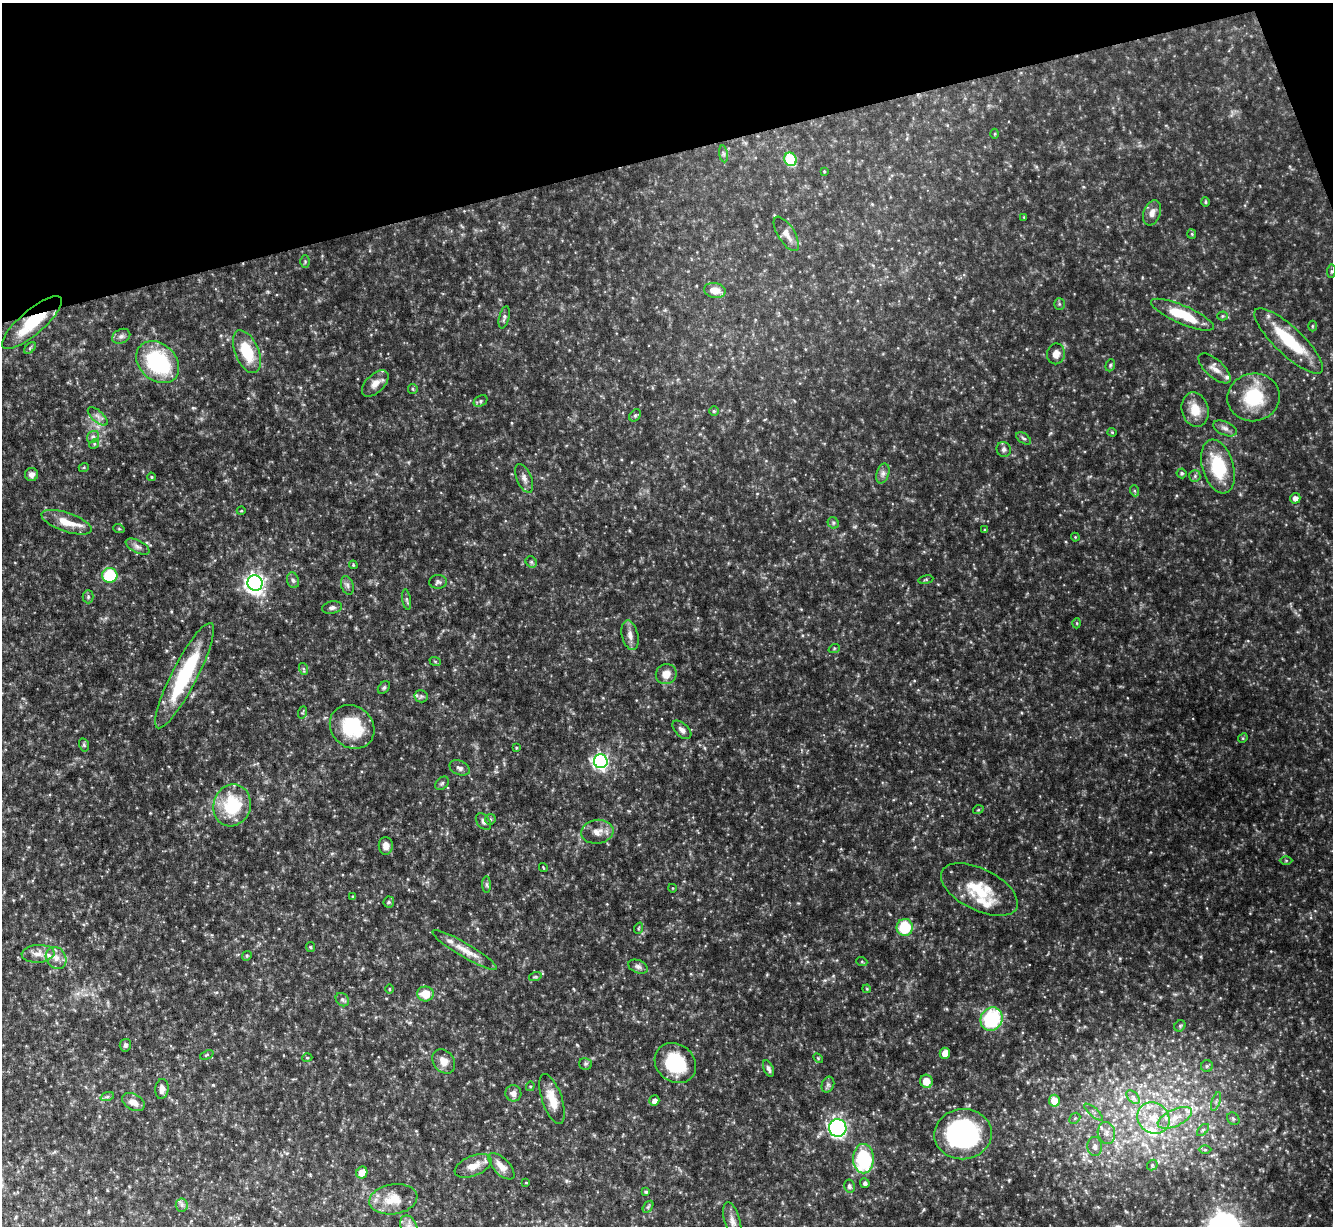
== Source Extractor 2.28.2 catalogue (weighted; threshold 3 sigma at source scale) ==
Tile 3 of 4 x 4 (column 3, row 1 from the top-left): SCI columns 2663-3993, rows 3812-5035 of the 5324 x 5304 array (HDU 1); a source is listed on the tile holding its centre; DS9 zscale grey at full resolution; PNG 1335 x 1228 px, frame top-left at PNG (2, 3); each listed source drawn as its Kron ellipse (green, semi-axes under 4 px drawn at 4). Shown black and unused: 13% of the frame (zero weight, under 5 of 10 exposures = <1% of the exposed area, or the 3 px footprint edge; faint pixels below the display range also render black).
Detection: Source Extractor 2.28.2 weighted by HDU 2 'WHT'; one run over the whole footprint, this tile lists its part. Background 0.0762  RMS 0.005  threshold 0.0205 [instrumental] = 3 sigma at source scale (4.09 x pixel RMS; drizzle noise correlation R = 1.36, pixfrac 0.8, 0.05/0.05 arcsec/px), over >= 5 px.
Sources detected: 173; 11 inside a brighter listed object's ellipse — not listed separately; the other 162 listed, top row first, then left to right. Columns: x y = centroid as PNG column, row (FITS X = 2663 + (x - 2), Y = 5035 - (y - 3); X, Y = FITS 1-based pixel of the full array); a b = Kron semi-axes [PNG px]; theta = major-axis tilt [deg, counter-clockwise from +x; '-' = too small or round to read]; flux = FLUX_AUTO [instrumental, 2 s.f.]
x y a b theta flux
995 134 5 3 - 0.45
723 154 8 4 -82 0.91
791 159 7 6 - 21
824 171 4 3 - 0.38
1205 202 5 4 - 0.51
1152 213 13 8 69 3.2
1024 217 4 3 - 0.37
786 234 19 8 -58 3.4
1192 234 5 4 - 0.5
305 262 6 5 - 0.65
1331 271 7 3 83 0.59
715 290 11 7 -11 5.1
1059 304 5 5 - 0.62
1182 315 34 9 -23 18
1222 316 5 4 - 0.54
504 317 11 5 75 1.3
32 323 38 12 41 19
1312 326 5 3 - 0.48
121 336 9 7 27 1.6
1289 341 45 14 -43 22
30 348 7 4 46 0.74
247 352 23 11 -67 16
1056 354 10 9 - 3.5
158 362 24 18 -42 43
1110 365 6 4 69 0.67
1215 368 20 9 -42 3.4
375 383 16 9 44 3.9
413 389 5 4 - 0.58
1254 397 26 24 11 21
480 401 7 5 28 0.95
1195 410 17 13 -76 7.3
714 411 4 4 - 0.58
635 415 7 5 48 0.95
98 416 12 5 -42 1.9
1225 428 12 7 -24 2
1112 432 4 4 - 0.48
93 437 6 5 - 1
1024 438 8 5 -35 0.99
94 444 5 4 - 0.57
1004 449 7 7 - 1.3
1218 466 27 15 -74 23
84 467 5 3 - 0.41
1182 473 5 5 - 0.63
31 474 6 6 - 2
883 474 10 6 73 1.7
1195 476 6 5 - 0.92
151 477 4 4 - 0.59
524 478 15 7 -67 2.3
1135 491 6 3 -70 0.59
1295 498 5 5 - 2.4
241 511 4 3 - 0.35
67 522 26 9 -19 7.8
833 523 6 5 - 0.82
119 529 5 3 - 0.47
985 530 3 3 - 0.55
1075 537 4 3 - 0.38
137 547 13 6 -27 1.9
531 562 6 5 - 0.76
353 565 4 3 - 0.5
110 575 7 7 - 22
293 580 8 6 -72 1.2
926 580 7 3 9 0.57
438 582 9 6 3 1.2
255 583 8 7 - 220
347 585 9 6 -72 1.4
88 597 6 5 - 0.79
407 600 10 4 -81 0.87
332 608 10 6 11 1.5
1077 623 5 3 - 0.51
630 635 15 8 -77 3
834 649 6 3 20 0.54
435 661 6 3 -20 0.56
304 669 6 4 -71 0.66
666 674 10 10 - 4.6
184 676 59 13 63 37
384 688 7 5 48 0.83
421 696 6 6 - 1
303 712 6 3 71 0.52
352 727 24 20 -42 24
682 730 11 6 -45 2.2
1243 738 5 4 - 0.48
84 745 7 5 -76 0.69
516 748 4 3 - 0.48
601 761 7 7 - 110
460 768 10 7 -24 1.8
442 783 8 5 44 0.96
232 805 21 18 72 23
978 810 5 3 - 0.38
490 819 5 5 - 0.68
483 822 9 6 -50 1.5
597 832 16 12 7 4.5
386 846 9 7 90 2.5
1286 860 6 4 0 0.52
543 867 5 3 - 0.37
486 885 8 4 -89 0.87
672 888 4 3 - 0.32
979 890 41 21 -27 18
353 897 4 3 - 0.52
389 902 5 5 - 0.7
905 927 8 8 - 19
639 928 6 3 70 0.48
310 947 5 4 - 0.55
465 950 37 7 -30 6.5
38 954 16 9 4 3.8
247 956 5 4 - 0.56
56 958 11 10 - 3.4
862 962 5 3 - 0.47
638 967 10 6 -21 1.6
535 977 6 4 18 0.65
389 989 5 3 - 0.42
867 989 4 3 - 0.39
425 994 8 7 - 7.3
342 1000 7 6 - 1.1
991 1019 12 10 56 33
1180 1026 6 5 - 0.73
125 1045 6 5 - 0.96
945 1053 5 5 - 3.9
207 1055 7 3 23 0.58
307 1058 5 3 - 0.41
818 1058 6 3 -46 0.51
444 1061 13 10 -52 3.9
675 1063 22 18 -39 26
585 1064 6 6 - 0.82
1207 1066 6 6 - 0.89
768 1068 9 4 -66 1.4
926 1081 7 6 - 5.3
828 1085 8 6 69 1.1
530 1086 5 4 - 0.53
162 1089 10 6 84 2.3
513 1093 8 8 - 2.4
107 1097 7 4 19 0.86
1133 1097 8 5 -46 1.5
552 1099 26 10 -71 7.4
654 1101 5 4 - 2.3
1054 1101 6 5 - 9.4
1216 1101 9 4 71 1.2
133 1102 12 8 -29 3.7
1094 1112 12 3 -41 1.1
1075 1118 6 4 44 0.81
1153 1118 17 15 -39 9.9
1175 1118 18 8 25 5.4
1233 1119 7 5 -45 0.96
838 1128 9 8 - 120
1203 1130 7 4 45 0.89
1106 1133 11 8 -78 3.1
963 1134 29 25 5 79
1095 1146 9 7 -85 2.4
1205 1150 6 4 0 0.64
863 1159 15 10 -89 34
1152 1165 6 5 - 0.61
473 1166 19 10 23 5.1
501 1166 17 8 -45 3.9
362 1172 6 5 - 4.3
526 1183 4 2 - 0.29
865 1183 5 4 - 1.1
849 1186 6 5 - 1.2
646 1192 4 4 - 0.69
393 1199 24 15 8 9.8
182 1205 6 6 - 1.1
648 1207 7 4 55 0.8
732 1221 20 8 -75 3.4
409 1226 11 8 -63 3.4
Overlapping masked pixels (flux is a lower limit): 1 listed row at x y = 32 323
Isophote crosses this tile's border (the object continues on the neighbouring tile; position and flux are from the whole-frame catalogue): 2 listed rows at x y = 732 1221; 409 1226